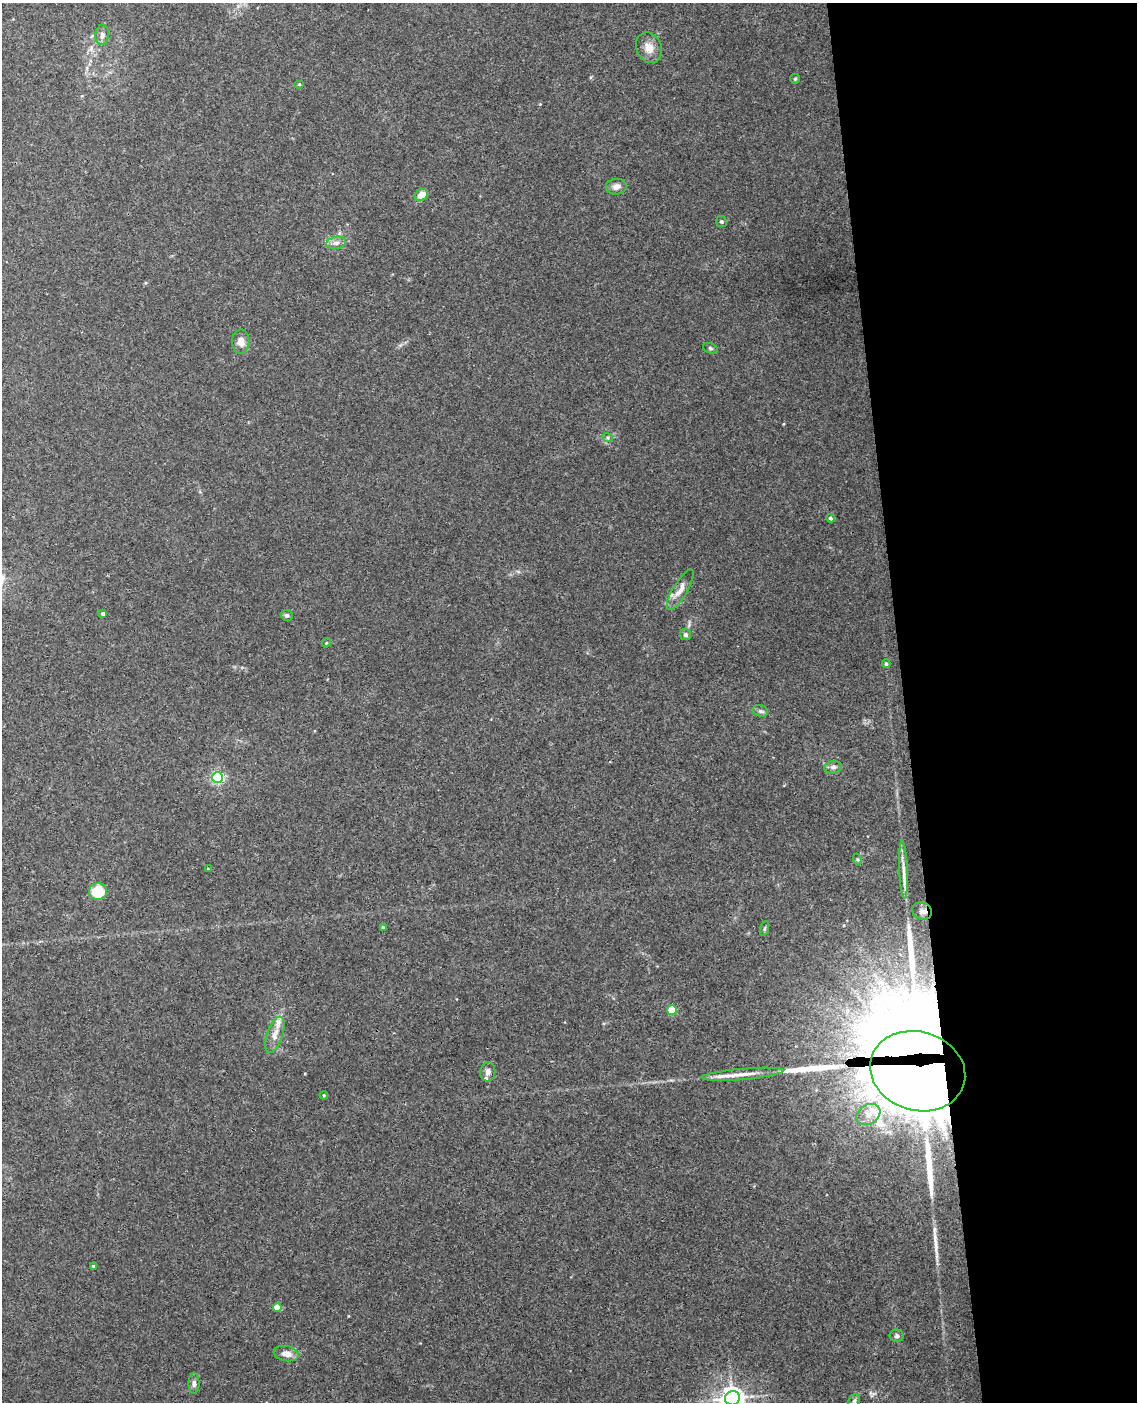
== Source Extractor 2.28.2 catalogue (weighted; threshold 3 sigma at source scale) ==
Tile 8 of 4 x 3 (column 4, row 2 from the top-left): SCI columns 3462-4596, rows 1643-3042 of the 4652 x 4581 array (HDU 1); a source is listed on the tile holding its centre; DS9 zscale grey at full resolution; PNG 1139 x 1404 px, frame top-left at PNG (2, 3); each listed source drawn as its Kron ellipse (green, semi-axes under 4 px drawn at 4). Shown black and unused: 21% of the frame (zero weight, under 3 of 4 exposures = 6% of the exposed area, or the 3 px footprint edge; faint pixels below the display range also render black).
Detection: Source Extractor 2.28.2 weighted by HDU 2 'WHT'; one run over the whole footprint, this tile lists its part. Background 0.0392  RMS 0.004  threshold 0.0181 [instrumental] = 3 sigma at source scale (4.5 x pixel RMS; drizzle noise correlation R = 1.50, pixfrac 1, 0.05/0.05 arcsec/px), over >= 5 px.
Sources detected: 51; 1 inside a brighter object's white glare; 4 long thin detections or spike segments (spike, bleed or trail) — neither listed nor drawn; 4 inside a brighter listed object's ellipse — not listed separately; the other 42 listed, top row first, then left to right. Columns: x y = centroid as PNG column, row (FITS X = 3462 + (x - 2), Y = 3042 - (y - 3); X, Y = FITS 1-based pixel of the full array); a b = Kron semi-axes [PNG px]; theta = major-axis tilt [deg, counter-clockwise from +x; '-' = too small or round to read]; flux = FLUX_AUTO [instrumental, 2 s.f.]
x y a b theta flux
102 35 10 6 85 1.5
649 48 16 12 -68 4.5
795 79 5 4 - 0.49
299 84 5 3 - 0.37
616 187 10 8 5 2
421 195 7 5 29 4.6
721 222 5 5 - 0.73
336 243 10 6 9 1.7
241 342 12 8 -89 3.4
710 348 8 5 -19 0.72
608 438 5 3 - 0.54
830 518 4 4 - 0.66
680 590 23 7 60 3.8
103 614 4 4 - 0.88
287 615 6 5 - 0.94
685 635 5 5 - 1.1
326 643 5 3 - 0.39
886 664 4 4 - 0.82
760 711 8 5 -20 1
833 767 9 6 9 1.3
218 777 5 5 - 59
857 859 6 3 -71 0.5
208 869 3 3 - 0.37
903 870 29 4 -88 3.8
98 892 9 8 - 12
922 911 10 8 -26 1.8
383 927 4 3 - 0.77
765 928 8 3 71 0.54
672 1010 5 5 - 14
275 1035 19 8 71 3.7
918 1071 48 39 -16 3800
488 1072 10 7 82 1.8
742 1074 41 5 5 5.8
324 1095 4 3 - 0.38
868 1114 13 9 32 4.4
93 1266 3 3 - 0.51
277 1307 4 4 - 5.6
897 1336 7 6 - 1.1
286 1354 13 7 -10 3.2
194 1383 10 5 90 1.3
732 1398 7 7 - 330
854 1401 7 5 61 0.86
Overlapping masked pixels (flux is a lower limit): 1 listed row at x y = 918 1071
Isophote crosses this tile's border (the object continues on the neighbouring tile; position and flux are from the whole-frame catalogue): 1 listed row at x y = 732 1398